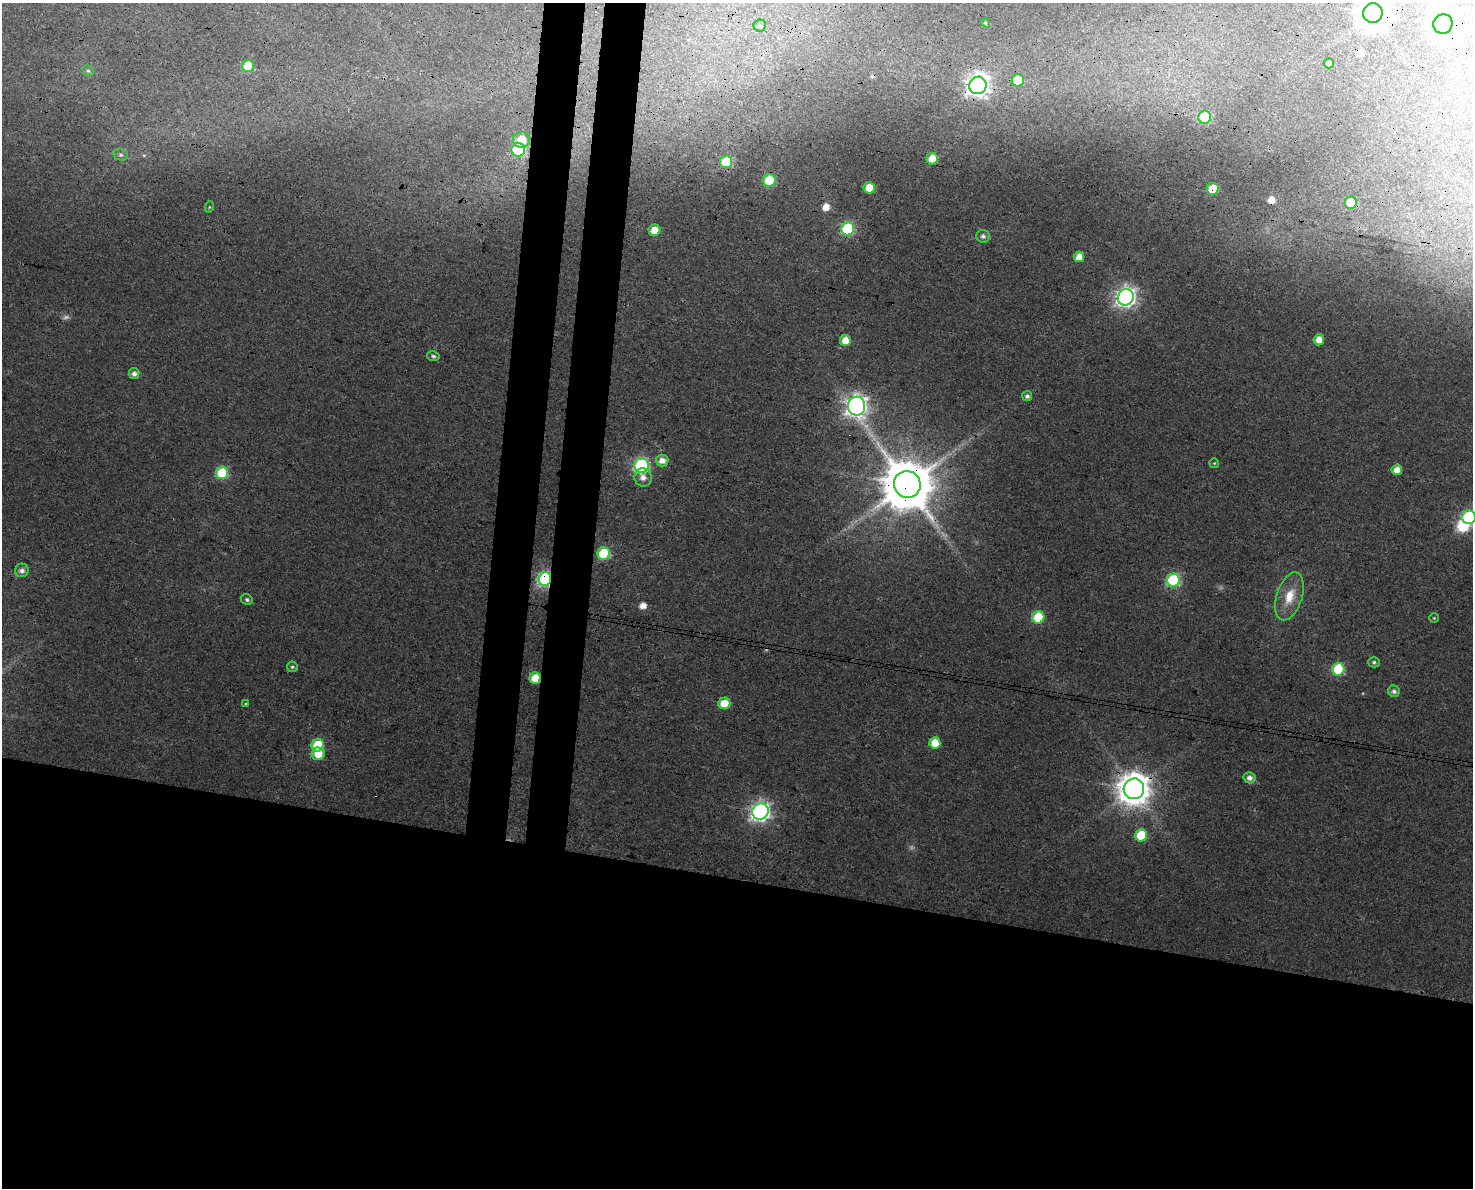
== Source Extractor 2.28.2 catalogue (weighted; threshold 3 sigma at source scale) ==
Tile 11 of 3 x 4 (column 2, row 4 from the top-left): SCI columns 1815-3285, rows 10-1195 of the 5041 x 4776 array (HDU 1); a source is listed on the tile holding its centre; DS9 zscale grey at full resolution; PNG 1475 x 1190 px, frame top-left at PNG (2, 3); each listed source drawn as its Kron ellipse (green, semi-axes under 4 px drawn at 4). Shown black and unused: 30% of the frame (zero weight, under 3 of 4 exposures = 5% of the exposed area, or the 3 px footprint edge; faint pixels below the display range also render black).
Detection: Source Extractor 2.28.2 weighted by HDU 2 'WHT'; one run over the whole footprint, this tile lists its part. Background 0.0285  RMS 0.0044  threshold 0.0196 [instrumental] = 3 sigma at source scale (4.5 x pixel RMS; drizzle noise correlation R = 1.50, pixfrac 1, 0.0396/0.0396 arcsec/px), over >= 5 px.
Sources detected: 72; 4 too faint to see at this stretch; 1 inside a brighter object's white glare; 6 cosmic-ray / hot-pixel residue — neither listed nor drawn; the other 61 listed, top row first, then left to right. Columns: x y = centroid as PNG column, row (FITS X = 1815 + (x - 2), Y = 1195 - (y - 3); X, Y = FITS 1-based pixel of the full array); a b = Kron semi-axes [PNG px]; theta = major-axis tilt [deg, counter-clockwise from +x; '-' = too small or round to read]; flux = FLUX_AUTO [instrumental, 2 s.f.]
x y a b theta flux
1373 13 10 9 - 800
985 23 5 4 - 0.54
1443 24 10 9 - 580
760 26 6 6 - 0.92
1329 63 5 5 - 3.3
248 66 6 6 - 16
88 71 6 5 - 0.78
1018 80 6 6 - 11
978 85 9 8 - 310
1205 117 6 6 - 32
521 140 8 8 - 9.2
518 150 7 7 - 33
121 155 7 5 -13 0.92
932 159 6 5 - 6.2
726 162 6 6 - 15
769 180 6 6 - 22
869 188 5 5 - 8.9
1213 189 6 6 - 8.9
1351 203 6 6 - 14
209 207 6 3 72 0.5
848 229 6 6 - 47
654 230 6 6 - 6.2
983 236 7 6 - 1.4
1079 257 5 5 - 4.5
1126 297 8 7 - 220
845 340 5 5 - 5.3
1319 340 5 5 - 4.3
433 356 6 5 - 0.95
134 374 5 5 - 1.8
1027 396 5 5 - 1.3
856 406 9 8 - 270
662 461 6 6 - 3.6
1214 463 5 4 - 0.5
642 466 7 7 - 75
1397 470 5 5 - 4
222 473 6 6 - 29
643 477 9 8 - 3.3
907 484 13 13 - 2900
1469 517 7 6 - 47
604 554 6 6 - 27
22 570 7 6 - 2.2
545 579 7 6 - 94
1173 580 6 6 - 50
1289 596 25 12 72 9.5
247 599 6 5 - 1.1
1038 617 6 6 - 19
1434 618 4 4 - 0.5
1374 662 6 5 - 0.91
292 667 5 5 - 0.72
1338 669 6 6 - 30
535 678 6 5 - 12
1394 691 6 5 - 1.5
245 703 3 3 - 0.48
724 703 6 6 - 9.3
935 743 5 5 - 8.2
318 745 6 6 - 22
318 754 6 6 - 7.9
1250 778 6 5 - 2.5
1134 789 10 10 - 840
760 812 8 8 - 190
1141 835 6 6 - 16
Overlapping masked pixels (flux is a lower limit): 12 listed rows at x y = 1373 13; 1443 24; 978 85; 1213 189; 856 406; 907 484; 545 579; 1338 669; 535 678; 724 703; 1134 789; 760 812
Isophote crosses this tile's border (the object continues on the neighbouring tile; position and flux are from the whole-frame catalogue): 2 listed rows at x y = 1373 13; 1469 517